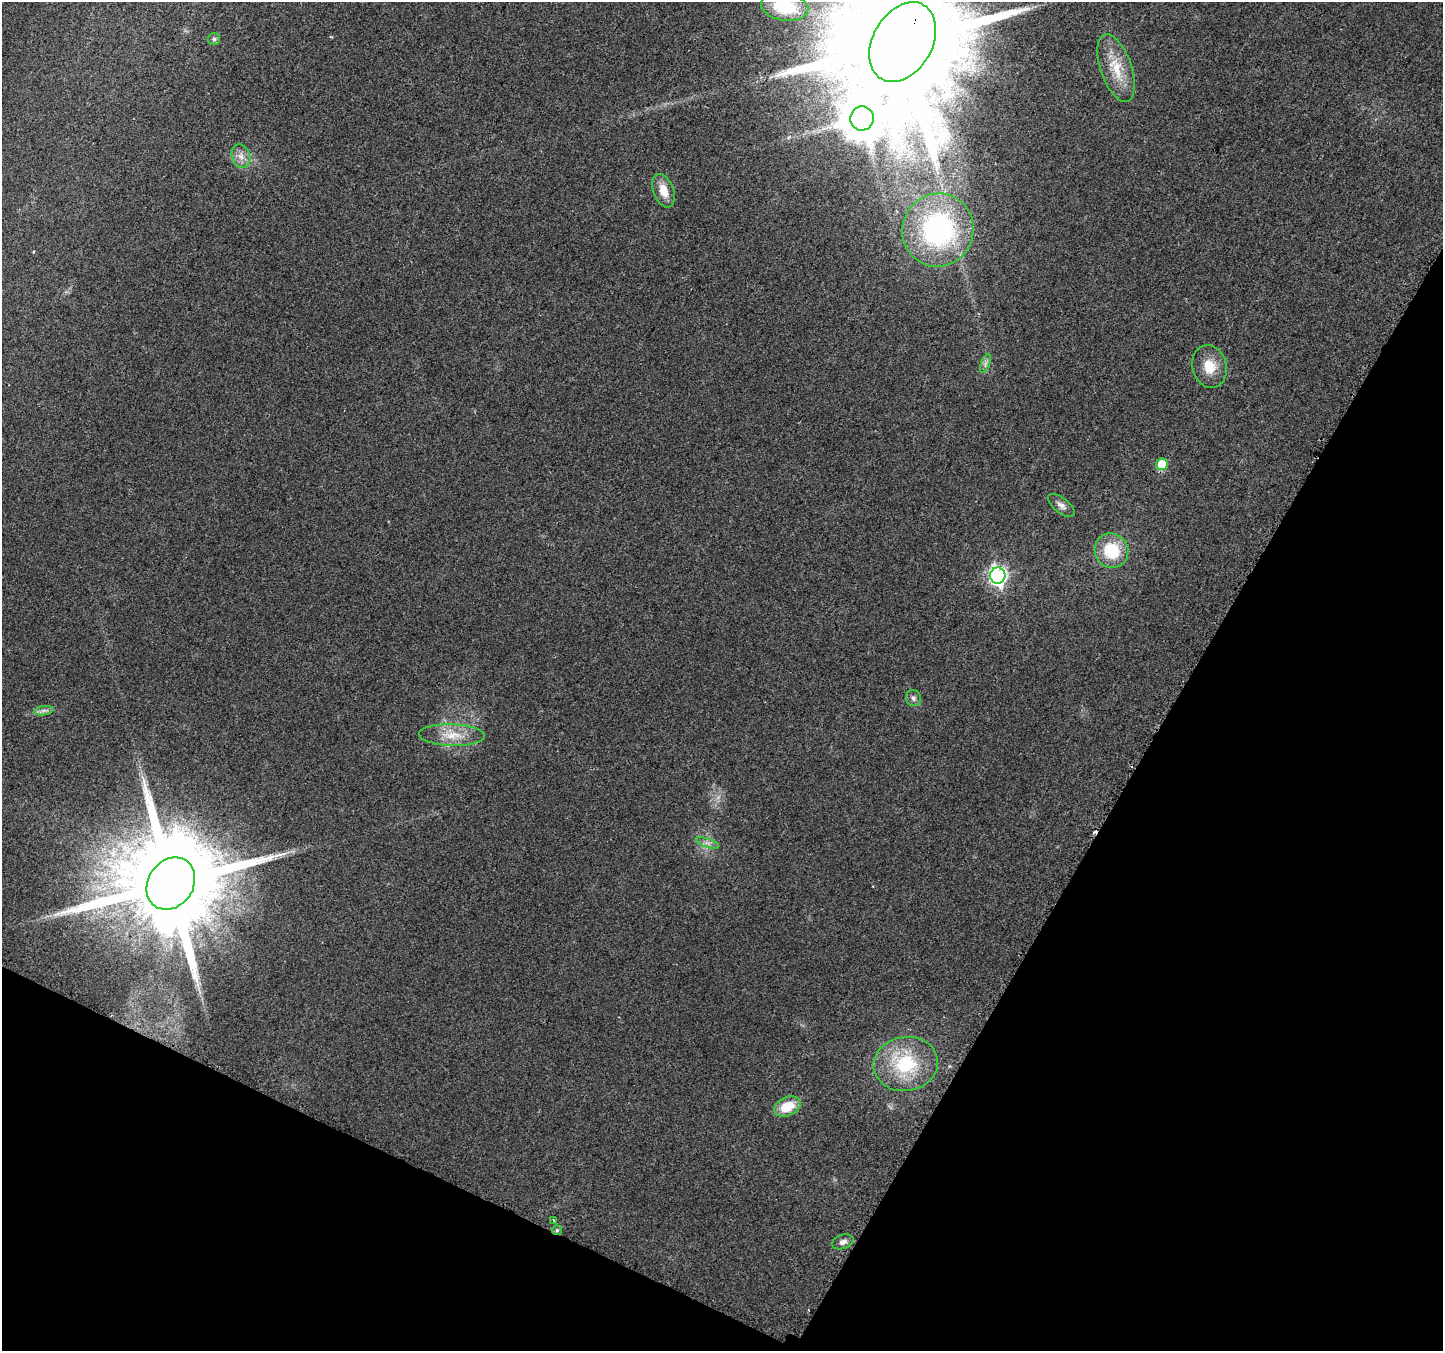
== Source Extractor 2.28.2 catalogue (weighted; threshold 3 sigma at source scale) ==
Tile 15 of 4 x 4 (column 3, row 4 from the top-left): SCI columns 2911-4351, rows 282-1630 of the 5805 x 5898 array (HDU 1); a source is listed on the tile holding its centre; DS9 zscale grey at full resolution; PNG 1445 x 1353 px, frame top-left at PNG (2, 2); each listed source drawn as its Kron ellipse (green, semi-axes under 4 px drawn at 4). Shown black and unused: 26% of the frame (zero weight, under 2 of 3 exposures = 2% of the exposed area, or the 3 px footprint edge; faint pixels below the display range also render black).
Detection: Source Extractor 2.28.2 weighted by HDU 2 'WHT'; one run over the whole footprint, this tile lists its part. Background 0.033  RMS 0.0071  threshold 0.0318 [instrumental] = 3 sigma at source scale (4.5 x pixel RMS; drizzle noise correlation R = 1.50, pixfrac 1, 0.0396/0.0396 arcsec/px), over >= 5 px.
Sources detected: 27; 3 cosmic-ray / hot-pixel residue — neither listed nor drawn; the other 24 listed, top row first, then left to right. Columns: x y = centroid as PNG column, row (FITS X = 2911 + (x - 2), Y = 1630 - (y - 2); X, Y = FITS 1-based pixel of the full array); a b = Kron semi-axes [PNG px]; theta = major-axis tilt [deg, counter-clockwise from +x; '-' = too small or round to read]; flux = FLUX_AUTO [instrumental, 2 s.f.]
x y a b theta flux
785 7 24 14 -10 35
214 39 6 6 - 1.5
903 42 43 29 60 34000
1116 68 35 15 -71 20
862 118 12 11 - 2800
241 156 12 9 -72 5.4
663 191 17 10 -69 9.9
938 230 37 35 69 140
985 363 10 3 69 1.8
1209 366 22 17 -76 14
1162 464 6 5 - 24
1061 505 16 7 -38 3.8
1112 551 17 16 - 29
998 576 8 7 - 250
913 698 8 7 - 2.3
44 711 9 4 9 2.3
452 735 33 11 -2 15
708 843 12 4 -19 2.4
171 883 28 22 55 20000
906 1064 32 27 8 42
787 1106 14 9 23 17
553 1220 3 2 - 1.3
557 1230 5 5 - 1.1
843 1242 11 7 20 3.4
Overlapping masked pixels (flux is a lower limit): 2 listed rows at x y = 903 42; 557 1230
Isophote crosses this tile's border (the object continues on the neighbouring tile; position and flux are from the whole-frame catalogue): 2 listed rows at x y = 785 7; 903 42